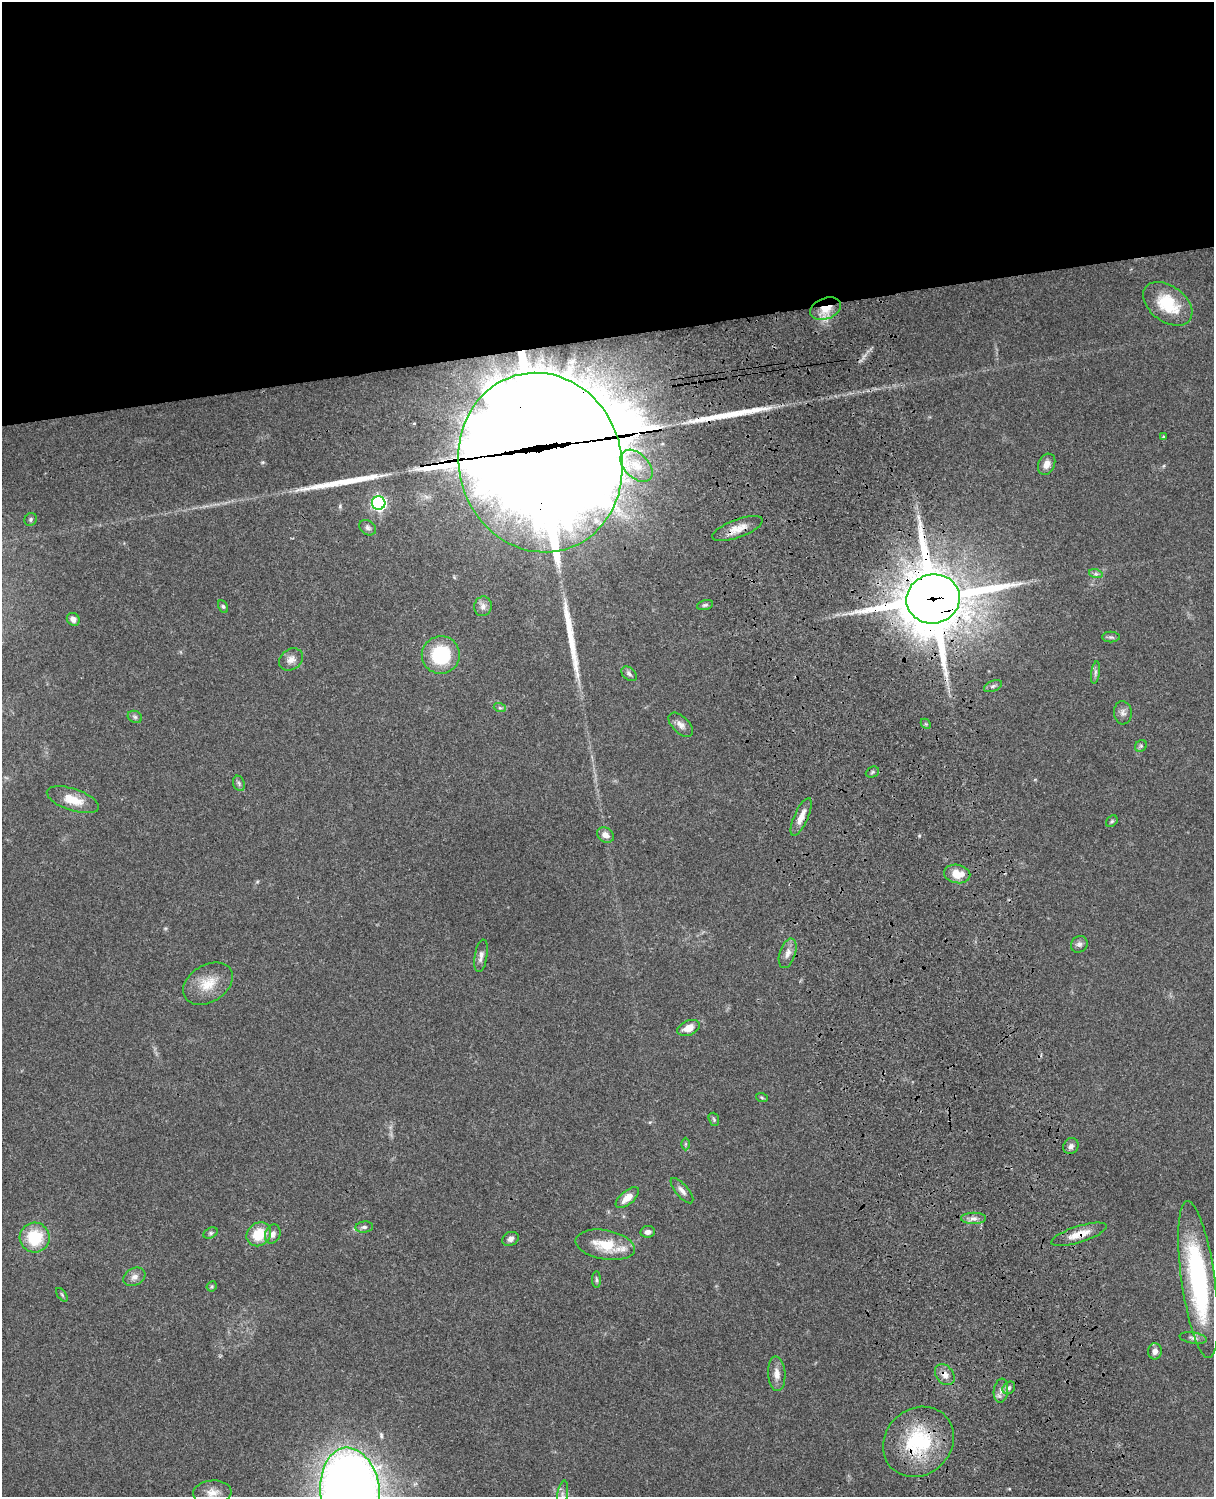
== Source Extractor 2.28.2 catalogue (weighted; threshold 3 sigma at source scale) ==
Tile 2 of 4 x 3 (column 2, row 1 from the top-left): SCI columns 1333-2544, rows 3268-4762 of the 5087 x 4925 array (HDU 1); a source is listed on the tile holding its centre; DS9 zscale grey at full resolution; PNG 1216 x 1499 px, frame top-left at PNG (2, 2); each listed source drawn as its Kron ellipse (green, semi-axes under 4 px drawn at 4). Shown black and unused: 23% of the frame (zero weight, under 3 of 4 exposures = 6% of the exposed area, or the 3 px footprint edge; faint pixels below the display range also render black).
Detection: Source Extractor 2.28.2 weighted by HDU 2 'WHT'; one run over the whole footprint, this tile lists its part. Background 0.0774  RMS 0.0059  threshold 0.0264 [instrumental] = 3 sigma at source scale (4.5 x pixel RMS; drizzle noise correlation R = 1.50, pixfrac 1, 0.05/0.05 arcsec/px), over >= 5 px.
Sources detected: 80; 3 inside a brighter object's white glare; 2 cosmic-ray / hot-pixel residue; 3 long thin detections or spike segments (spike, bleed or trail) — neither listed nor drawn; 1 inside a brighter listed object's ellipse — not listed separately; the other 71 listed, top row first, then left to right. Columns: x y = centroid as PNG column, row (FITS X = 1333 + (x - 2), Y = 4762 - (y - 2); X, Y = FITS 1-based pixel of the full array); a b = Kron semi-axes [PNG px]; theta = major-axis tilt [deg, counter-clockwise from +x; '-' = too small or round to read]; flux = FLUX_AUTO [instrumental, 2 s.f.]
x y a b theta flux
1168 304 28 18 -36 24
825 309 16 10 20 11
1163 437 4 3 - 0.75
540 463 90 81 -74 18000
1047 464 11 8 64 4.1
637 466 19 12 -45 10
379 503 7 7 - 140
31 519 7 6 - 1
368 528 9 7 -39 1.7
737 529 26 9 20 7.5
1096 574 7 4 -18 1.2
933 599 27 24 12 3900
705 605 8 5 15 1.1
223 606 7 4 -62 0.99
483 606 10 8 75 2.9
73 619 7 6 - 3
1111 637 9 5 0 1.3
441 655 19 19 - 36
291 659 13 10 35 4
1095 673 11 4 81 1.7
629 674 9 6 -39 1.7
993 686 9 5 23 1.5
500 708 6 4 -18 0.88
1123 713 11 9 -86 2.7
135 717 7 6 - 1.3
926 724 6 4 -45 0.79
681 725 15 8 -45 3.5
1141 746 6 5 - 0.97
872 772 7 5 24 1
239 783 8 5 -69 1.3
73 800 27 11 -19 11
801 817 20 7 66 6.1
1112 821 6 5 - 1
605 835 9 7 -36 3.4
957 874 13 9 -10 9.2
1079 944 9 8 - 2.1
788 953 15 8 72 3.9
481 956 16 6 81 3.2
208 984 27 18 32 13
688 1028 11 7 23 6
762 1098 6 3 -20 0.67
714 1119 7 5 -70 0.91
686 1144 6 4 90 0.85
1071 1146 8 7 - 2.1
682 1191 16 6 -49 3
627 1198 14 6 40 5.9
973 1218 12 5 0 2.8
364 1227 9 5 6 1.5
648 1232 7 6 - 2.4
211 1233 7 5 27 1.2
259 1234 13 11 42 15
273 1234 10 7 69 2.8
1079 1234 29 8 17 8.6
35 1237 15 15 - 25
510 1239 8 6 23 2.2
605 1245 30 14 -10 19
134 1277 11 8 29 3.2
1198 1279 79 17 -82 93
596 1280 8 4 -89 1
212 1286 5 4 - 0.81
62 1295 8 4 -55 0.75
1193 1338 14 5 -10 2.2
1155 1351 8 7 - 3
777 1374 17 8 -86 5
945 1375 11 8 -51 4.5
1009 1388 7 5 47 1.4
1001 1391 12 7 83 3.2
918 1442 37 33 43 48
350 1492 45 29 -83 940
212 1493 19 12 4 6.5
562 1495 15 5 81 2.8
Overlapping masked pixels (flux is a lower limit): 8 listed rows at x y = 825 309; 540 463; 737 529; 933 599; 801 817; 1079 1234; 945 1375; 918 1442
Isophote crosses this tile's border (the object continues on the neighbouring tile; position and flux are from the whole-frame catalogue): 3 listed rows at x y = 1198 1279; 350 1492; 562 1495